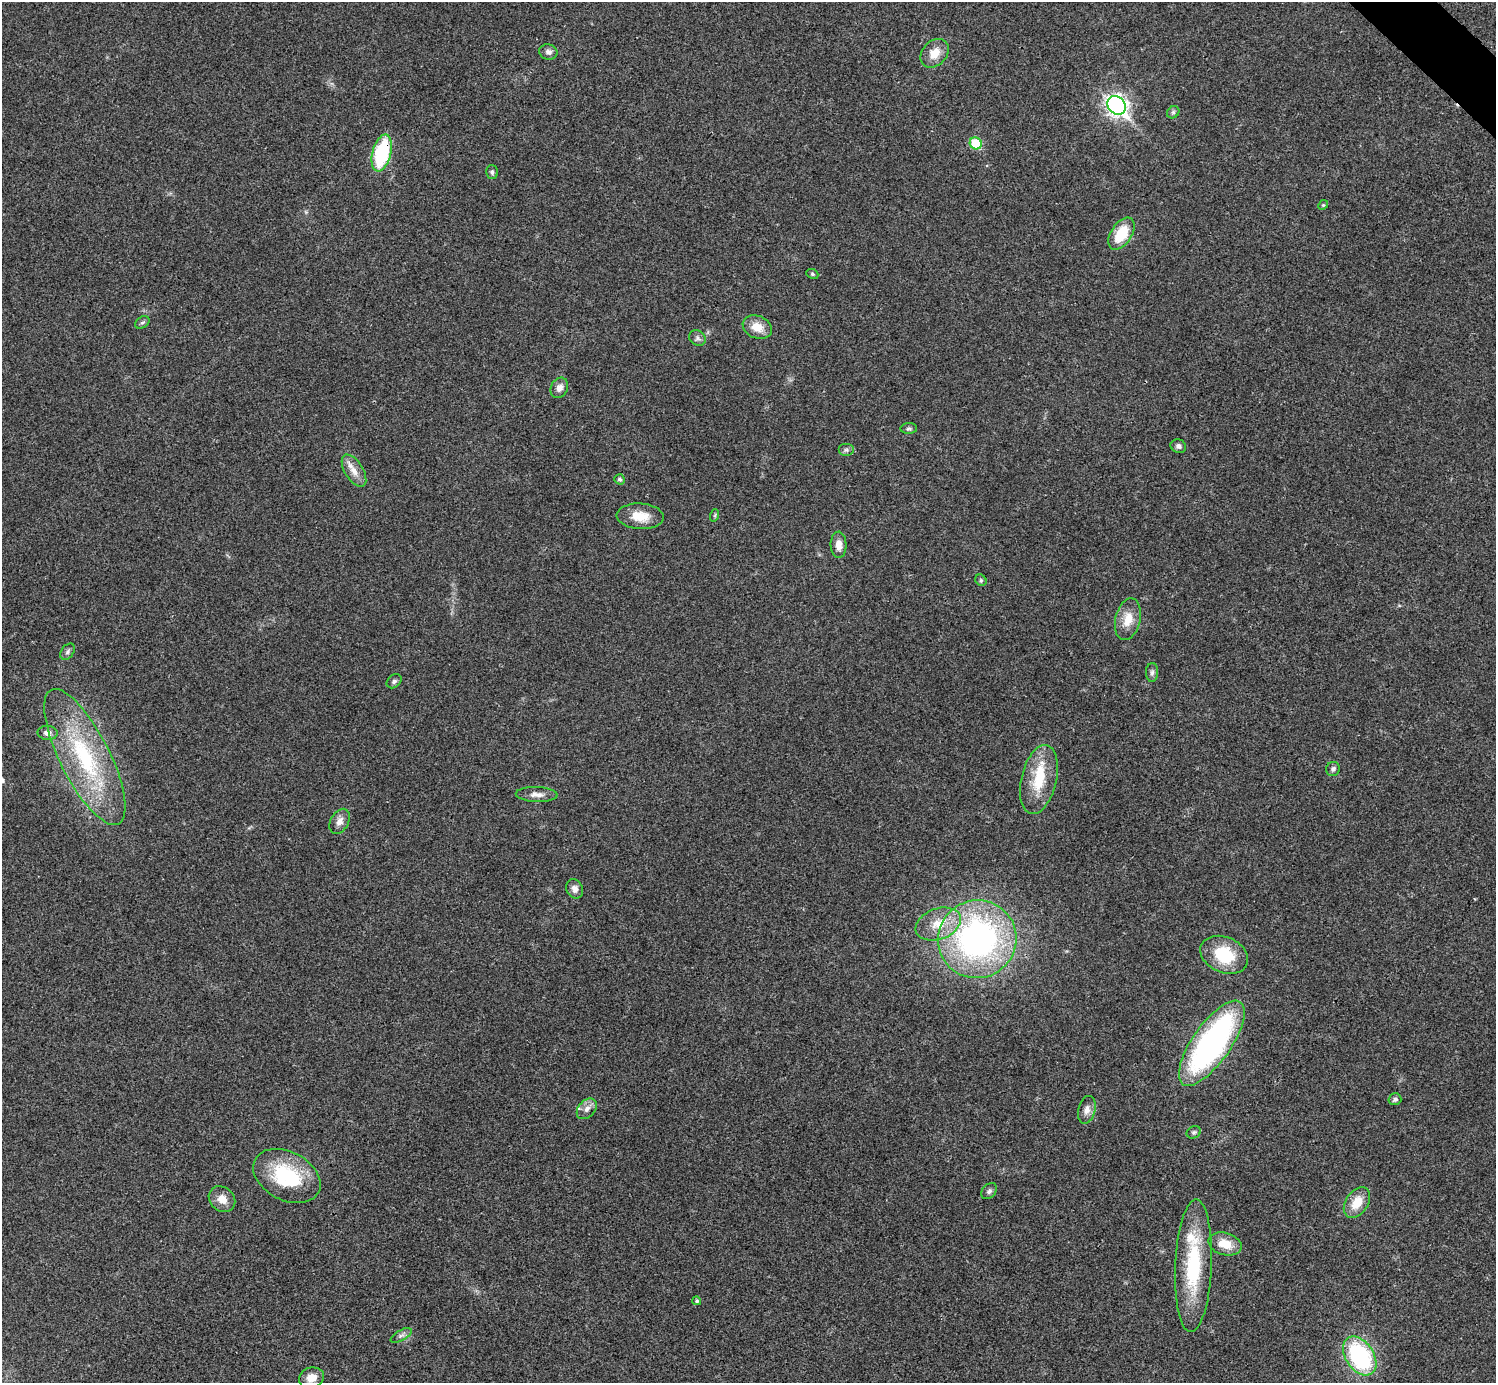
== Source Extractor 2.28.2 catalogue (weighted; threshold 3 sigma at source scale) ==
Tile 10 of 4 x 4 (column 2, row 3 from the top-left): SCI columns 1501-2994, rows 1683-3063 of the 5985 x 5985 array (HDU 1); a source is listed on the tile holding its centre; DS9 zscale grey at full resolution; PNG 1498 x 1385 px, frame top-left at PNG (2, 2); each listed source drawn as its Kron ellipse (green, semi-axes under 4 px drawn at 4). Shown black and unused: <1% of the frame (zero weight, under 3 of 4 exposures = <1% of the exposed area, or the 3 px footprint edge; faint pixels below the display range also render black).
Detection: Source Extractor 2.28.2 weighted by HDU 2 'WHT'; one run over the whole footprint, this tile lists its part. Background 0.0198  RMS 0.004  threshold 0.018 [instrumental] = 3 sigma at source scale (4.5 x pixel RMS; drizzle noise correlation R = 1.50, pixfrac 1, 0.05/0.05 arcsec/px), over >= 5 px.
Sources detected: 55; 3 inside a brighter listed object's ellipse — not listed separately; the other 52 listed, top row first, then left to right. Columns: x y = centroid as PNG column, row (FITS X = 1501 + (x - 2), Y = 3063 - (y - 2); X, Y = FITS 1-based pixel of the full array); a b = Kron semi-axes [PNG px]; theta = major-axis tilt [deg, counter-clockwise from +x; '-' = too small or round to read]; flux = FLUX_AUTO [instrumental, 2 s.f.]
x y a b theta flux
548 52 9 7 -13 1.7
934 53 16 12 46 5.7
1117 105 10 8 -46 190
1173 112 7 5 45 0.85
976 143 6 5 - 15
382 153 19 9 76 31
492 172 7 5 -76 0.92
1323 205 5 4 - 0.55
1121 234 18 10 56 12
812 274 6 4 -22 0.55
142 322 8 5 31 0.92
757 327 15 11 -22 5.9
697 338 9 7 -38 1.3
559 388 10 8 64 2.5
909 429 8 5 3 0.83
1178 446 8 6 -23 1.3
846 450 8 6 0 0.95
354 471 18 9 -59 4
620 479 5 5 - 0.94
715 515 6 4 72 0.52
640 516 23 13 -3 7.7
839 545 13 8 -88 3.6
981 580 6 5 - 0.65
1128 619 21 12 77 6.5
68 652 9 6 52 1.1
1152 672 9 6 89 1.1
394 681 8 6 38 1.1
48 733 10 7 -5 2.3
85 757 75 25 -63 46
1333 769 7 6 - 1.1
1039 780 35 17 76 15
537 794 21 7 -2 2.9
340 821 13 9 62 2.8
575 889 10 8 -65 2.2
938 924 23 15 20 9.4
977 939 39 38 - 120
1224 955 25 17 -24 18
1212 1043 50 19 55 110
1395 1099 6 6 - 1
587 1109 12 8 46 2.5
1087 1110 14 8 76 2.6
1194 1132 7 6 - 0.86
287 1176 36 24 -28 29
989 1191 9 6 46 1.2
222 1199 14 11 -40 4.2
1357 1203 17 11 56 7.3
1225 1244 17 11 -15 7.4
1193 1266 66 18 87 33
697 1301 4 4 - 0.63
401 1335 12 5 29 1.3
1360 1356 21 14 -56 49
311 1378 13 10 15 4.4
Overlapping masked pixels (flux is a lower limit): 1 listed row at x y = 382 153